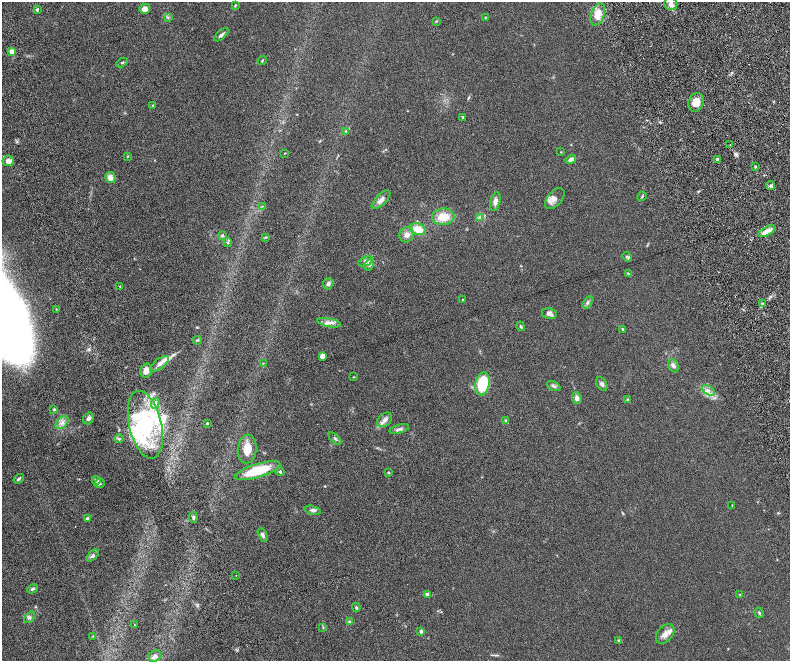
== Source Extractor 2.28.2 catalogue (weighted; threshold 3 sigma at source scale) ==
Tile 7 of 4 x 4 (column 3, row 2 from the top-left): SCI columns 3209-4784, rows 2968-4284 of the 6416 x 5807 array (HDU 1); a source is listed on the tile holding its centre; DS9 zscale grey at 2 x 2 block average (1 PNG px = mean of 2 x 2 image px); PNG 792 x 663 px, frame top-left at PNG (2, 2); each listed source drawn as its Kron ellipse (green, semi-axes under 4 px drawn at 4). Shown black and unused: <1% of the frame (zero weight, under 4 of 8 exposures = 3% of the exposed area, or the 3 px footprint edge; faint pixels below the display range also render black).
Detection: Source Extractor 2.28.2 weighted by HDU 2 'WHT'; one run over the whole footprint, this tile lists its part. Background 0.0947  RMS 0.0063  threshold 0.0258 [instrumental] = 3 sigma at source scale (4.09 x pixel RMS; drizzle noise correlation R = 1.36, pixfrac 0.8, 0.05/0.05 arcsec/px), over >= 5 px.
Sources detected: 111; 6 inside a brighter listed object's ellipse — not listed separately; the other 105 listed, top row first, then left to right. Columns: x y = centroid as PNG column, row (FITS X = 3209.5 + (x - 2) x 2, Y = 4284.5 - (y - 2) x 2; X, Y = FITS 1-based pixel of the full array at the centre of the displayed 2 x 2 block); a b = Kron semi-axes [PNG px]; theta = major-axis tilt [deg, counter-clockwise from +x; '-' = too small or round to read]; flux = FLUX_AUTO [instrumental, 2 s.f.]
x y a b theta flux
671 4 6 6 - 6.4
235 5 4 3 - 1.2
145 9 5 5 - 6.6
37 10 4 3 - 1.7
598 14 12 6 69 14
168 17 3 2 - 0.99
485 18 3 2 - 0.75
436 21 3 3 - 0.86
221 35 8 3 41 3.3
12 51 3 3 - 22
262 61 5 3 - 1
122 62 6 2 28 1.6
696 102 10 7 66 15
153 105 3 2 - 0.9
463 118 4 2 - 1.9
346 131 3 3 - 1.2
730 145 2 2 - 0.75
561 152 2 2 - 0.66
285 153 2 2 - 0.59
127 156 3 2 - 0.7
571 159 5 4 - 4.7
717 159 3 2 - 1.2
8 161 6 5 - 6
755 167 3 3 - 1.2
110 178 6 5 - 8.4
771 186 4 3 - 2.2
642 196 5 2 - 1.4
555 198 12 7 48 7.4
381 200 12 5 45 5.9
495 201 9 5 77 5.3
262 206 3 2 - 0.72
443 217 11 8 5 20
480 217 4 3 - 1.8
418 229 8 5 -18 18
767 231 9 4 29 14
222 235 4 4 - 2
407 235 7 7 - 6.1
265 237 3 2 - 0.96
228 243 4 3 - 1.3
627 257 5 4 - 2.2
366 261 8 4 22 3.7
369 265 6 4 60 3
628 273 3 3 - 0.95
328 284 6 5 - 3.3
120 286 3 2 - 0.77
463 299 2 2 - 0.71
588 302 7 3 61 2.2
762 304 3 2 - 1.1
56 309 3 2 - 0.63
549 313 7 5 -14 5.8
329 323 12 4 -12 5.7
521 326 5 3 - 1.6
623 329 4 2 - 0.98
197 340 4 3 - 1.4
322 356 3 3 - 20
263 363 3 2 - 0.66
160 364 11 5 37 6.7
673 366 7 5 -61 3.5
146 371 7 5 71 8
353 377 3 2 - 0.71
483 384 11 7 80 47
602 384 7 4 -60 3
553 386 7 3 -26 2.3
708 390 7 3 -31 3.2
577 398 6 4 -84 4.6
628 400 4 3 - 1.2
155 403 5 3 - 2.7
54 409 3 3 - 1.6
88 418 6 5 - 3.6
385 420 8 6 41 5.4
505 421 4 3 - 1.3
62 423 8 5 46 5.4
207 423 2 2 - 1.4
145 425 35 16 -77 120
399 429 10 3 15 3.1
335 438 8 3 -43 2.4
119 439 4 3 - 1.5
247 449 14 9 84 18
258 471 23 6 17 48
280 472 4 3 - 2.1
388 473 3 3 - 1
19 479 6 3 36 2.1
96 480 4 4 - 2.9
99 483 5 4 - 2.5
732 505 3 2 - 0.42
313 510 8 4 -13 2.9
193 517 5 4 - 2.4
87 519 2 2 - 6.7
263 535 7 4 -61 2.9
93 556 7 4 43 2.8
236 575 2 2 - 0.41
33 589 5 3 - 2.3
427 594 2 2 - 7.6
740 595 3 2 - 0.61
356 607 5 3 - 1.3
759 613 5 2 - 1.3
29 617 7 4 53 2.9
349 621 4 2 - 0.92
134 625 2 2 - 0.46
323 627 3 2 - 0.84
421 631 4 3 - 2.3
665 634 11 7 49 7.9
93 636 3 2 - 0.74
618 640 3 3 - 1.3
155 656 6 5 - 5.7
Isophote crosses this tile's border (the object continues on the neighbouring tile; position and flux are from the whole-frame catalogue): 1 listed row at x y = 155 656
Diffuse or blended objects may show on this block-average render without a row.